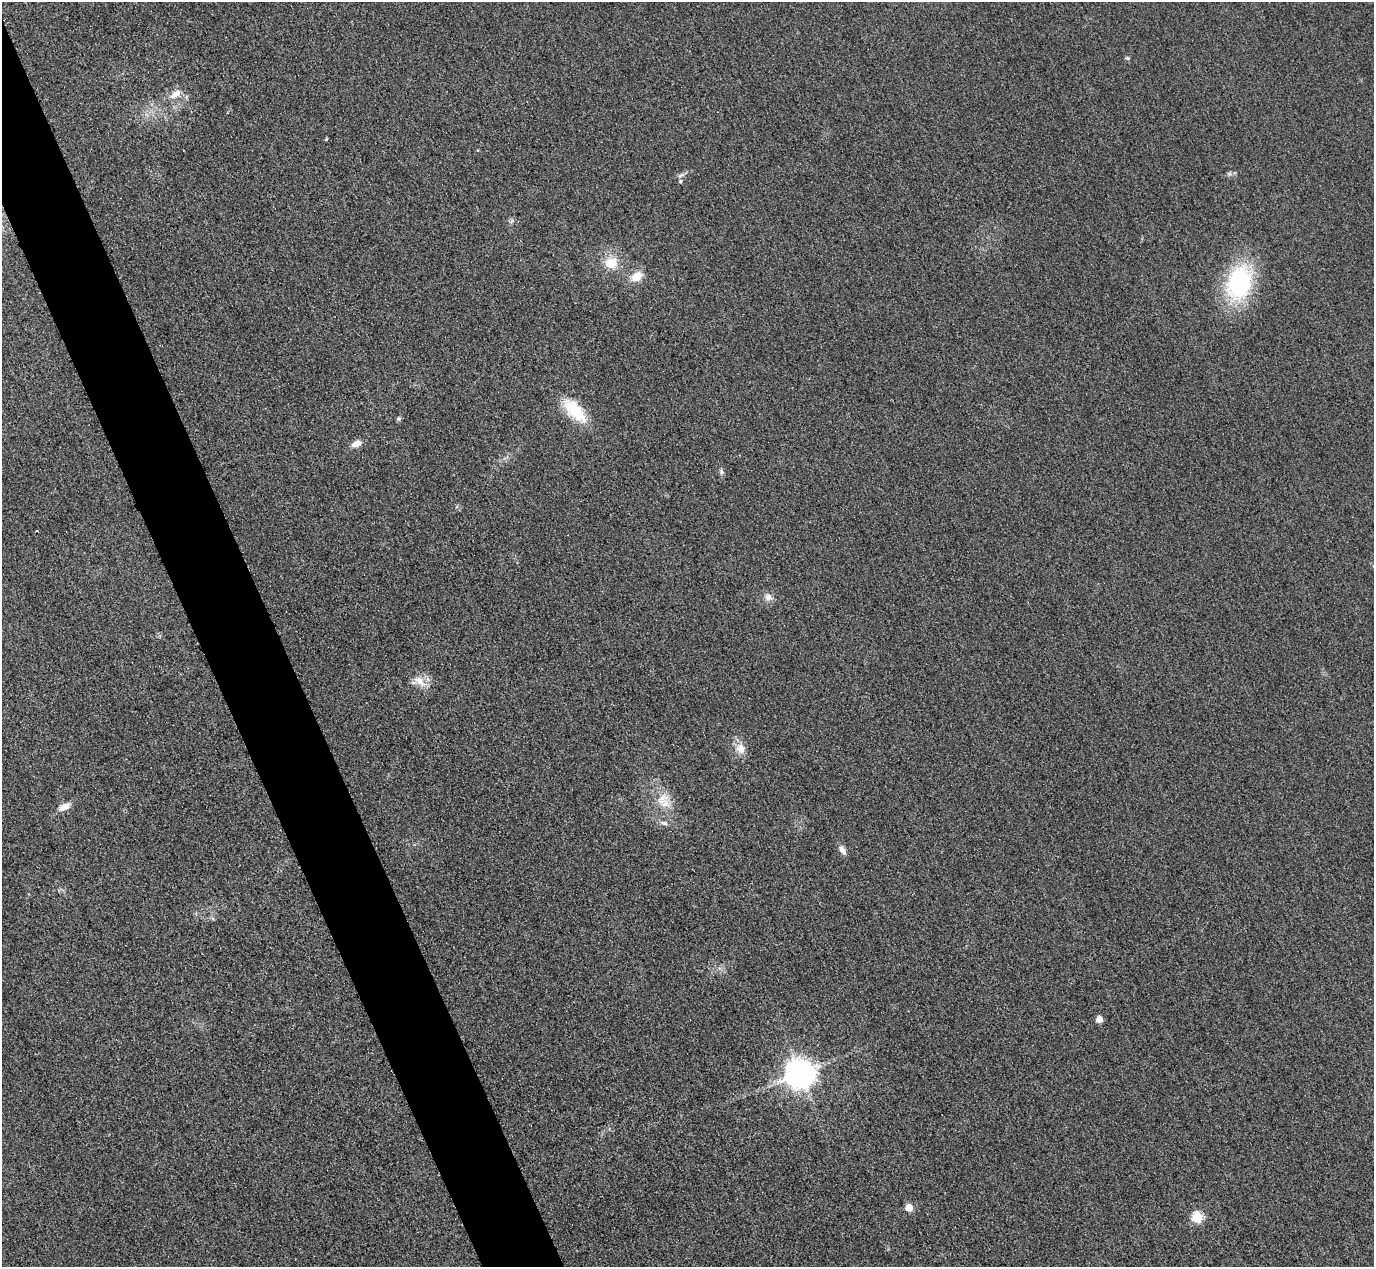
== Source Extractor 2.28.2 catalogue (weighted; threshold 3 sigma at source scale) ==
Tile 11 of 4 x 4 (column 3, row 3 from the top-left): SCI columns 2773-4144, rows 1568-2832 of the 5546 x 5533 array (HDU 1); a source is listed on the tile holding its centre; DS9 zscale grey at full resolution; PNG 1376 x 1269 px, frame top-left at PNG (2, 2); no overlay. Shown black and unused: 5% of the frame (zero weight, under 3 of 4 exposures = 3% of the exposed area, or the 3 px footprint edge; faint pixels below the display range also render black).
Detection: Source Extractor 2.28.2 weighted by HDU 2 'WHT'; one run over the whole footprint, this tile lists its part. Background 0.139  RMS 0.019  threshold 0.0852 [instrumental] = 3 sigma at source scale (4.5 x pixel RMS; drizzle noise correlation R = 1.50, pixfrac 1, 0.05/0.05 arcsec/px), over >= 5 px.
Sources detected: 24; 1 inside a brighter listed object's ellipse — not listed separately; the other 23 listed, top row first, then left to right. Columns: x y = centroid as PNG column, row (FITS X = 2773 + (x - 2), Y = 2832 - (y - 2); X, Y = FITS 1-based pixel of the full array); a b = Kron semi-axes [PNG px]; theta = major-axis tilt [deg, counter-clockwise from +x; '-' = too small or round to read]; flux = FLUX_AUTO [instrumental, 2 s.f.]
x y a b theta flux
1128 58 5 5 - 2.8
174 95 13 9 30 14
326 139 4 3 - 2.1
1229 174 7 4 -2 3.9
680 181 5 5 - 3.1
611 263 16 15 - 36
637 276 14 10 37 25
1239 283 31 22 77 240
575 410 32 14 -46 77
399 419 6 5 - 3.2
357 443 13 7 24 14
721 472 8 4 -82 4.1
768 597 10 9 - 11
420 681 19 10 -42 22
741 749 13 11 -66 20
663 798 21 14 47 31
64 807 14 8 27 16
664 823 12 5 -13 7.2
842 850 12 7 -57 9.5
1099 1019 5 5 - 18
801 1073 9 9 - 2800
909 1208 5 5 - 40
1197 1217 6 5 - 130